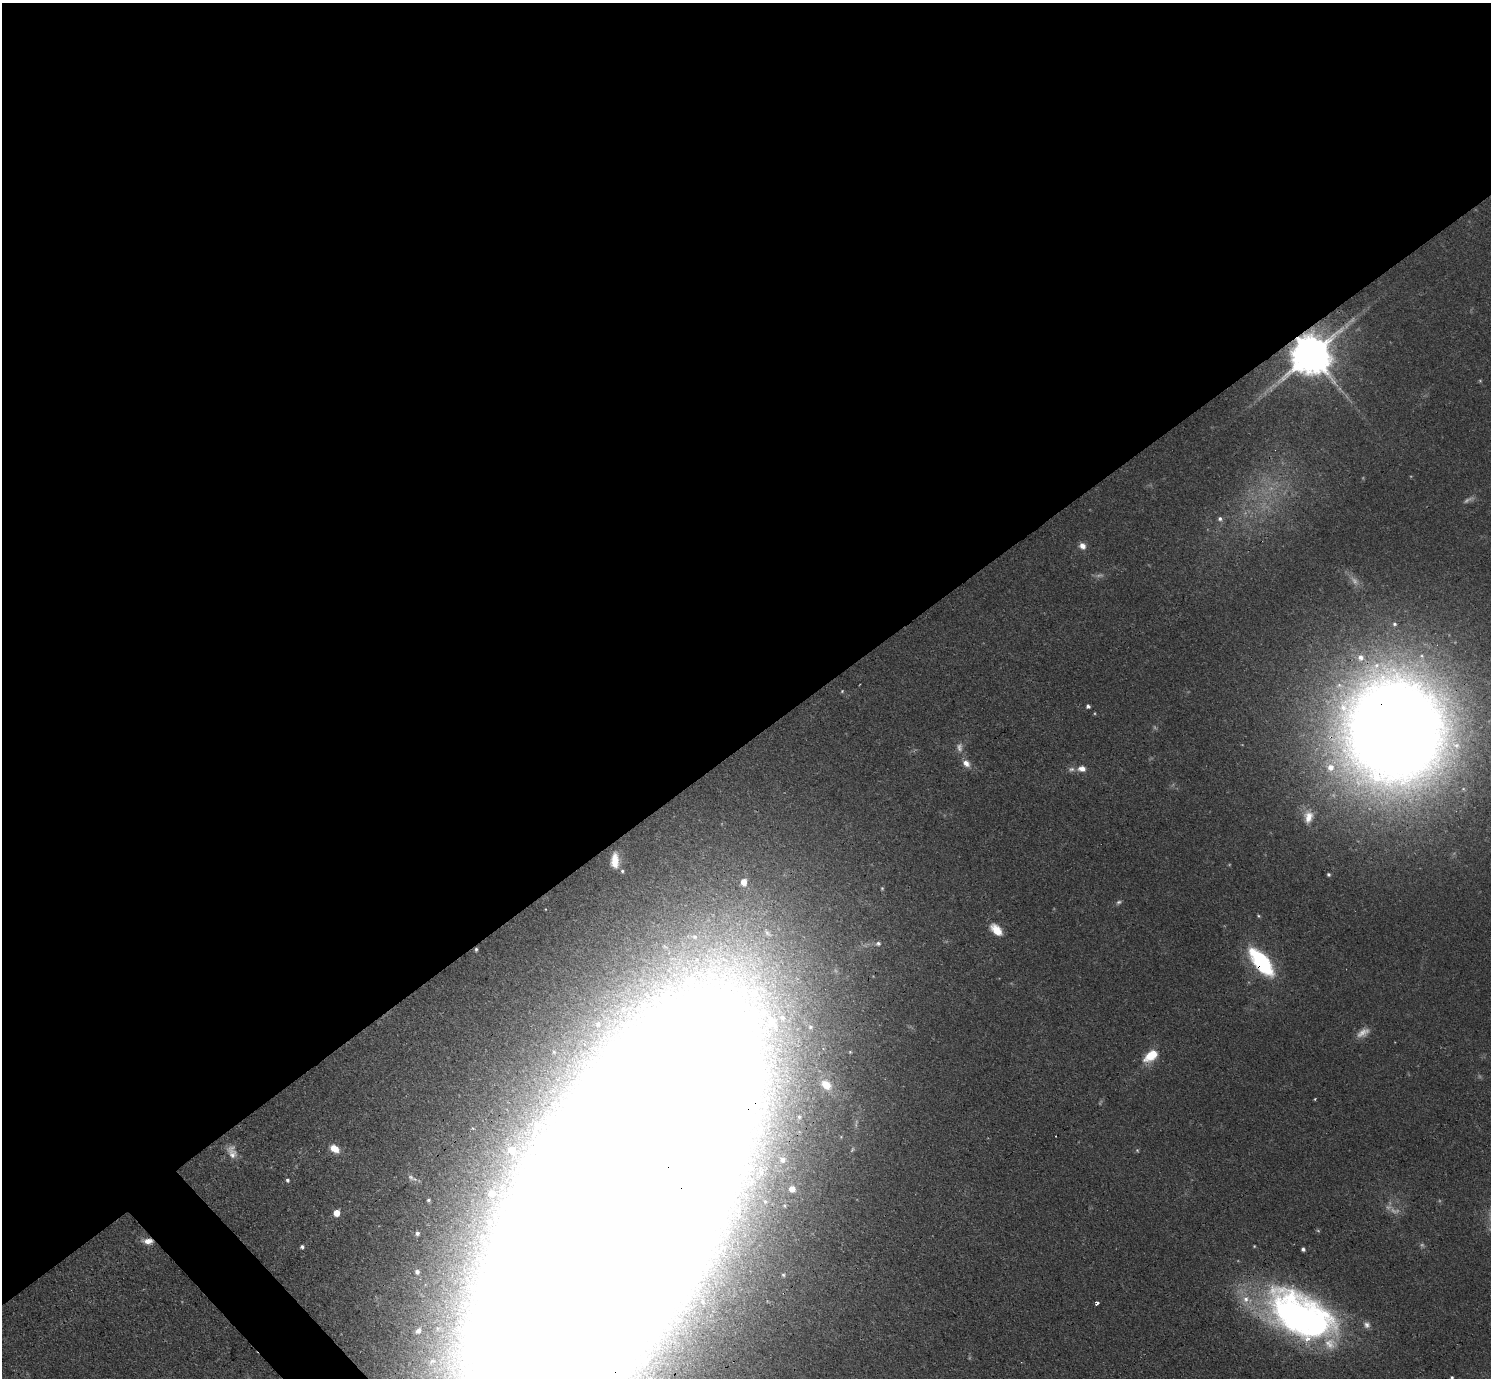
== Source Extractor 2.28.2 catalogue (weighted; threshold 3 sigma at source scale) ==
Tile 2 of 4 x 4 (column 2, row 1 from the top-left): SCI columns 1553-3041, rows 4457-5832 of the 6126 x 6131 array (HDU 1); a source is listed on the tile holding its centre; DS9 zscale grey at full resolution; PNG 1493 x 1380 px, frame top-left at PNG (2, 3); no overlay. Shown black and unused: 55% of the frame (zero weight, under 3 of 4 exposures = <1% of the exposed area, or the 3 px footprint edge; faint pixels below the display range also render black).
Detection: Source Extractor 2.28.2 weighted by HDU 2 'WHT'; one run over the whole footprint, this tile lists its part. Background 0.0738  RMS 0.006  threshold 0.027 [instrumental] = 3 sigma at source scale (4.5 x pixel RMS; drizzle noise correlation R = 1.50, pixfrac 1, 0.05/0.05 arcsec/px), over >= 5 px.
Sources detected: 78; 11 too faint to see at this stretch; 6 inside a brighter object's white glare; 1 cosmic-ray / hot-pixel residue — not listed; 4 inside a brighter listed object's ellipse — not listed separately; the other 56 listed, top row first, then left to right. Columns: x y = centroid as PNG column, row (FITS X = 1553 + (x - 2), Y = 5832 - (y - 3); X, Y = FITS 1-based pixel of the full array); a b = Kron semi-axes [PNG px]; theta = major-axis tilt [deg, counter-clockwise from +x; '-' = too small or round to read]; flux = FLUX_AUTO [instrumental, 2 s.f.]
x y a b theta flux
1311 354 12 11 - 2500
1220 519 6 6 - 1.8
1082 546 8 7 - 4
1394 624 5 4 - 1.1
842 691 5 4 - 0.64
1088 706 4 4 - 1.5
1395 730 91 85 -88 1600
966 763 11 8 -50 4.6
1082 769 10 7 -1 4.3
1308 817 18 12 83 8.8
615 860 17 9 -90 8.9
622 871 5 4 - 1.1
1328 874 4 3 - 1
744 882 7 7 - 7.5
882 888 4 4 - 0.72
1119 902 7 5 37 1.3
1258 916 5 4 - 0.74
997 930 15 9 -42 9.4
767 933 19 9 -51 8.3
695 937 8 7 - 3
878 943 7 6 - 1.5
476 949 4 3 - 0.99
1261 962 29 12 -51 64
598 1024 8 7 - 2.2
810 1027 5 4 - 0.96
554 1052 6 5 - 1.1
1151 1056 18 10 38 15
826 1085 14 10 -37 9.6
1315 1099 4 3 - 0.54
799 1117 6 5 - 1.2
537 1124 6 5 - 2.1
335 1149 12 8 -36 7.2
512 1150 9 8 - 12
1137 1150 5 5 - 0.77
232 1152 19 12 -71 6.3
782 1160 6 6 - 2.4
412 1178 16 7 -26 3.2
287 1180 5 5 - 1.3
792 1189 5 5 - 5.5
491 1193 9 8 - 4.5
428 1200 5 5 - 1.3
765 1201 8 6 -88 2
336 1213 5 5 - 8
614 1217 206 70 62 41000
417 1233 7 6 - 2.3
148 1241 12 7 -2 5.4
302 1247 6 5 - 1.5
1303 1249 4 4 - 1.7
417 1272 7 6 - 2.8
783 1275 5 4 - 0.94
1097 1303 4 3 - 6
1298 1317 73 44 -31 280
1367 1325 9 9 - 3.1
464 1328 9 8 - 4.1
418 1331 7 6 - 2.2
1452 1378 4 3 - 0.98
Overlapping masked pixels (flux is a lower limit): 7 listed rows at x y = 1311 354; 1395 730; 476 949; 1261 962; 614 1217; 148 1241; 1298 1317
Isophote crosses this tile's border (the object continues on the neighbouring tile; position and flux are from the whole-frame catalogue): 3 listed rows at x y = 1395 730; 614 1217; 1452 1378